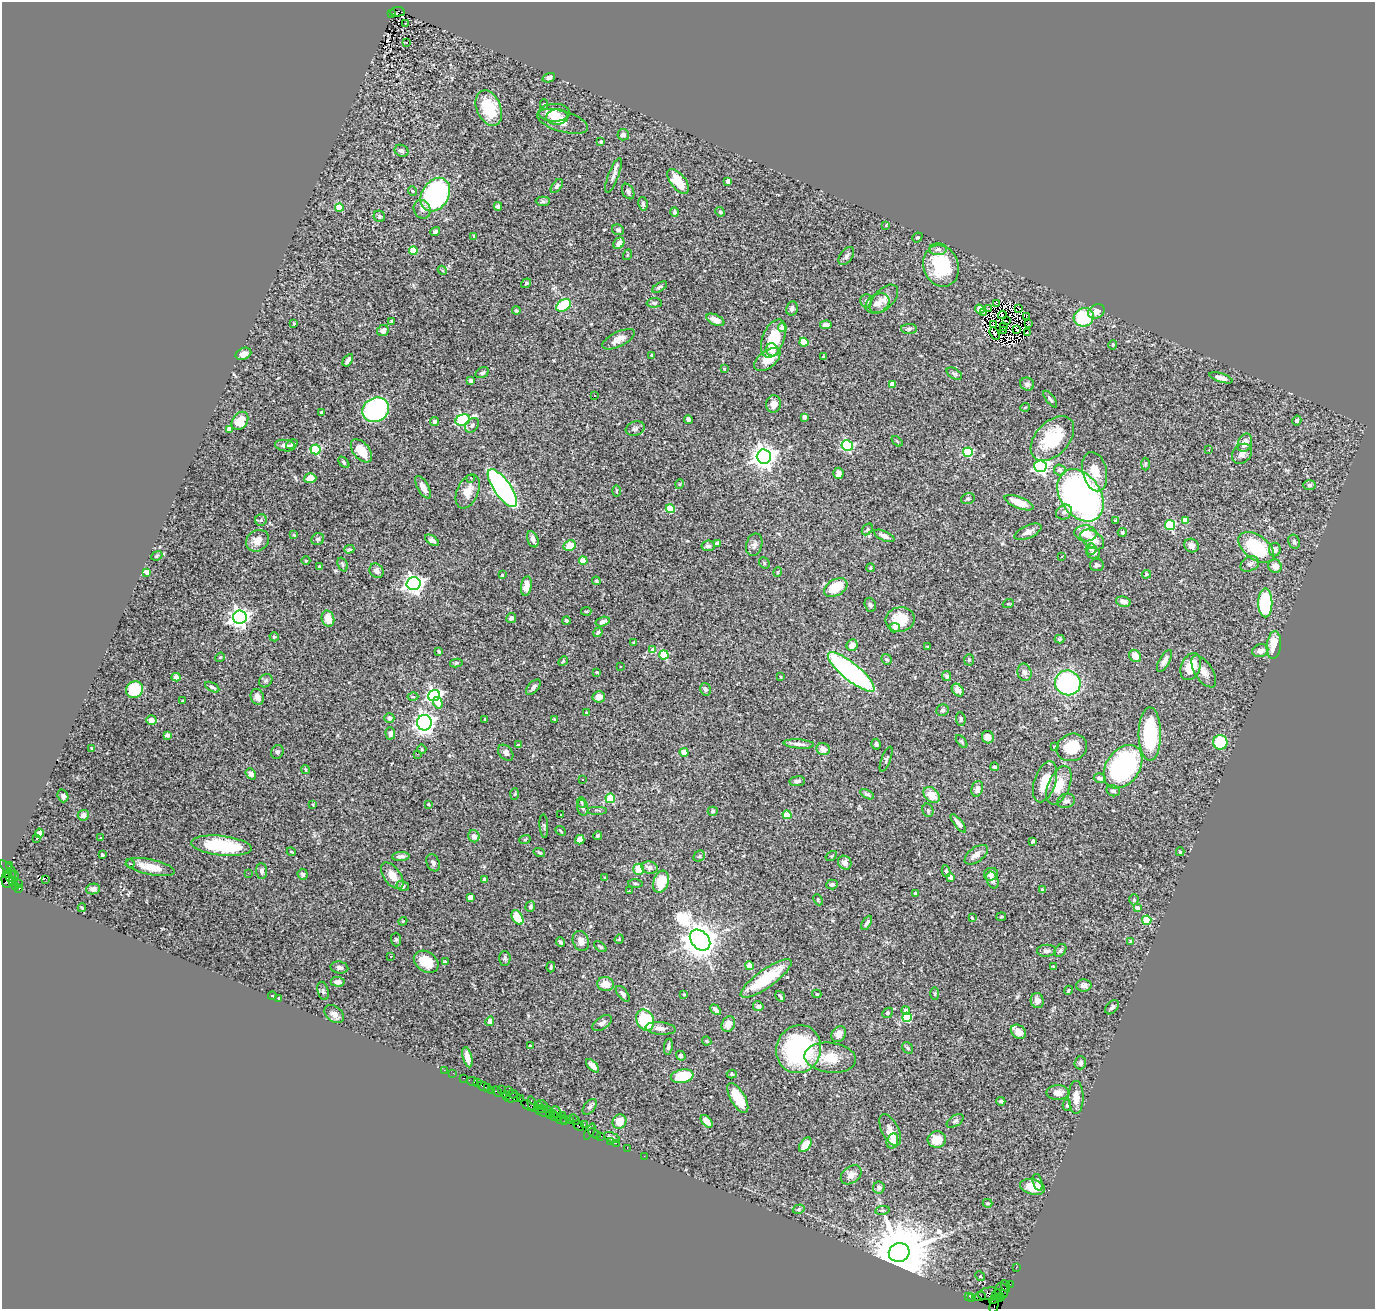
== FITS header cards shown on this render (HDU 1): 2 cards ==
NAXIS1  =                 1373
NAXIS2  =                 1307

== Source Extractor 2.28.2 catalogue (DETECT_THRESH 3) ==
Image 1373 x 1307 px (HDU 1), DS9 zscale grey, 1 PNG px = 1 image px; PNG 1377 x 1311 px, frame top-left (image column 1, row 1307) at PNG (2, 2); each listed source drawn as its Kron ellipse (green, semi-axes under 4 px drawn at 4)
Background 1.98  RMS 0.046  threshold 0.139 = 3 sigma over >= 5 px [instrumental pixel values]
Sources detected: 496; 11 with non-positive FLUX_AUTO (blend fragments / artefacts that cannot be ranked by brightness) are neither listed nor drawn; the other 485 listed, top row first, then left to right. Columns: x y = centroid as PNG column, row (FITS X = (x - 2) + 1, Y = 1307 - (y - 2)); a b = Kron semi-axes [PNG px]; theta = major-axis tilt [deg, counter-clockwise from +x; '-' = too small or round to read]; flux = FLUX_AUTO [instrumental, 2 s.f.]
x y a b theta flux
397 12 7 4 2 720
392 14 3 2 - 190
405 23 3 2 - 11
406 43 3 3 - 47
549 78 6 4 19 7.1
544 104 5 4 - 4.6
489 108 18 12 -67 130
554 113 16 9 0 30
557 117 11 7 2 19
563 121 26 10 -16 37
623 135 6 5 - 9.7
601 142 3 3 - 3.9
401 151 7 5 -24 8.4
614 175 18 5 69 16
678 181 15 7 -52 60
728 181 4 4 - 24
557 186 8 4 52 6.9
412 191 4 3 - 6.3
628 191 8 5 -62 8.4
435 195 18 13 58 630
543 201 7 4 0 6.1
643 204 7 4 -79 5.6
498 206 4 3 - 9.4
339 207 4 4 - 78
422 209 9 8 - 16
674 212 5 4 - 5.8
720 212 5 4 - 5.9
379 216 6 5 - 5.7
886 225 4 3 - 8.5
618 230 6 5 - 9.4
435 231 5 4 - 7.4
474 236 4 3 - 3.2
917 237 5 4 - 4
619 243 6 5 - 17
938 249 9 6 1 11
413 251 4 4 - 90
627 255 5 3 - 2.5
846 256 10 6 54 11
941 266 21 17 -70 180
442 270 5 3 - 3.6
526 283 5 4 - 4.9
660 287 8 4 32 6.3
884 299 17 10 45 26
866 301 7 6 - 9.6
654 303 7 4 2 5.9
877 303 12 9 29 29
996 304 3 2 - 3.8
564 305 8 5 31 160
792 308 7 6 - 9.1
989 308 3 2 - 0.6
1019 308 4 2 - 2.2
980 309 5 4 - 60
516 311 4 3 - 3.5
1096 311 9 6 28 21
984 312 3 2 - 7.9
1002 315 4 2 - 0.41
1026 317 3 2 - 7.2
1084 317 10 9 - 190
715 320 9 5 -26 22
392 321 3 3 - 7.6
1006 321 3 2 - 3.5
1028 323 4 2 - 1.5
294 324 3 3 - 3.2
826 325 6 3 6 12
993 325 3 2 - 2.2
1004 326 3 2 - 1.8
782 327 4 4 - 37
909 329 8 5 1 6.7
1003 330 3 2 - 2.4
1017 330 4 2 - 2.6
383 331 6 5 - 16
1027 333 3 2 - 1.9
995 334 6 3 -60 0.43
618 339 18 7 26 25
773 339 20 10 69 110
804 342 4 4 - 100
1113 345 5 4 - 3.1
772 350 7 6 - 12
243 354 8 5 25 15
652 355 3 3 - 3.5
823 357 3 2 - 1.8
767 359 15 8 37 61
348 360 7 3 57 12
724 369 4 3 - 3.5
482 373 7 5 30 7.8
954 374 8 5 -31 7.3
1221 378 12 4 -17 17
470 381 4 3 - 8.8
892 384 4 4 - 25
1027 384 7 6 - 13
595 395 3 2 - 5.5
1050 399 10 4 -52 6.9
774 404 9 7 83 21
1025 407 5 3 - 2.6
376 410 14 11 33 510
321 412 3 3 - 3.8
804 417 4 4 - 8.9
688 419 4 4 - 8.5
463 420 7 5 20 450
1297 420 5 4 - 6.1
240 421 10 7 54 40
434 422 4 4 - 6.2
472 425 8 6 50 9.9
229 429 4 4 - 28
635 429 10 7 20 9
1052 438 26 16 47 150
897 441 6 3 -38 3
1245 443 9 6 67 26
292 444 6 3 32 5.5
285 446 10 5 -8 17
847 446 6 5 - 320
315 449 5 5 - 250
1209 450 3 2 - 6.2
361 451 13 8 -50 60
968 452 5 4 - 160
1242 454 11 8 46 15
764 457 7 7 - 2800
344 462 7 4 -47 5.1
1145 464 6 4 88 5
1040 466 6 6 - 680
1060 470 6 5 - 15
1095 472 20 12 -76 51
838 473 5 5 - 12
310 478 6 5 - 38
471 478 3 2 - 2.8
680 484 5 3 - 2.6
1310 485 6 5 - 7
423 487 13 5 -60 24
502 488 22 8 -54 1000
468 491 18 10 67 41
616 491 6 4 89 3.1
1080 495 28 20 -56 1500
968 499 7 5 21 6.9
1019 503 15 5 -22 52
670 509 4 4 - 110
1064 512 8 7 - 11
261 520 6 5 - 6
1116 520 4 4 - 5.6
1185 520 4 4 - 43
1170 525 5 5 - 210
867 529 6 4 50 5.4
1028 532 14 6 23 18
1122 532 4 4 - 7.3
1086 533 11 8 -6 44
294 535 4 4 - 3.7
884 536 11 4 -24 17
318 539 6 6 - 8.2
533 539 8 5 -68 17
1092 539 13 8 -33 33
432 540 8 4 -34 9.5
257 541 12 10 33 33
1294 542 7 5 -67 8.7
717 543 4 3 - 11
754 545 11 8 76 14
570 546 6 5 - 43
708 546 6 5 - 9
1191 546 7 6 - 12
1256 547 20 12 -36 210
349 549 5 3 - 5.1
1091 549 5 5 - 8.6
1275 550 7 6 - 13
1093 553 7 6 - 8.7
157 556 6 4 22 3.9
1062 556 2 2 - 2.7
306 561 4 3 - 2.5
583 561 4 4 - 72
764 563 6 5 - 4.7
342 564 7 4 -70 5.2
1250 564 10 7 28 11
1097 565 7 6 - 8.6
1275 566 7 6 - 22
320 567 3 3 - 4.4
870 568 4 3 - 3.4
376 571 8 6 -53 12
147 572 4 4 - 35
778 572 5 3 - 3
1146 574 5 4 - 3.9
502 575 3 3 - 4.7
596 581 4 3 - 3.5
413 583 7 6 - 1500
526 586 10 5 81 26
836 587 13 8 31 99
1123 602 7 5 -15 16
1265 603 14 7 90 260
1008 604 5 3 - 2.8
870 605 7 5 -72 7.5
586 611 5 2 - 3.3
240 617 7 6 - 1800
511 618 5 4 - 12
328 619 8 6 -75 41
900 619 15 12 10 76
566 621 4 3 - 7.1
603 622 7 4 16 10
895 628 5 4 - 11
598 632 5 4 - 4.1
274 637 4 4 - 3.8
1060 639 5 4 - 4.3
634 642 4 4 - 3.1
852 645 6 5 - 22
1274 645 14 7 84 58
927 647 4 3 - 3.8
653 650 4 4 - 41
439 651 4 3 - 5.7
1260 651 8 6 17 21
664 655 4 4 - 150
1135 656 7 5 -48 34
220 657 5 4 - 3.8
886 659 5 5 - 5.5
969 660 6 5 - 4.3
563 661 5 4 - 3.9
1164 661 12 5 60 17
456 663 6 4 12 5
620 666 3 3 - 5.6
1191 667 14 9 66 82
1204 671 18 8 -57 25
597 672 3 3 - 6.1
851 672 29 8 -39 830
1024 672 9 7 -77 12
780 676 4 2 - 2.3
947 676 5 4 - 6.1
176 677 4 4 - 14
266 681 7 6 - 6.8
1068 683 13 12 - 440
212 687 8 3 -29 8.2
533 687 9 5 48 9.4
705 689 6 5 - 9
134 690 9 8 - 110
958 690 7 5 -51 24
434 696 6 5 - 670
257 697 8 6 -69 17
413 697 5 3 - 3.2
599 697 6 5 - 22
182 701 3 2 - 3.7
438 703 6 5 - 32
942 710 6 5 - 8
586 712 4 3 - 2.4
389 718 5 5 - 12
485 719 3 2 - 2.8
554 719 3 2 - 2.5
961 719 7 5 -83 5.6
151 720 5 4 - 24
424 723 8 7 - 1500
390 733 6 5 - 11
1150 734 26 11 -90 250
167 735 4 4 - 8.7
988 737 6 6 - 27
962 741 7 4 -50 4.4
1220 742 7 7 - 120
799 744 15 4 -4 15
876 744 5 4 - 6.8
519 745 3 3 - 5.8
1054 747 3 2 - 2.7
1072 747 16 13 24 79
92 748 3 2 - 2.8
422 749 5 4 - 3.9
823 749 7 6 - 20
277 752 7 6 - 6.7
684 752 4 4 - 66
506 753 9 6 -50 9.9
417 754 3 2 - 5.9
886 759 13 4 69 7.4
995 767 4 3 - 6
1123 767 24 16 55 600
305 770 4 3 - 3.3
251 774 6 4 -53 16
1100 778 6 4 -14 10
582 780 3 2 - 4.9
797 781 8 5 6 7.9
1045 782 21 10 72 69
1059 785 20 10 67 54
977 789 8 5 72 16
1113 791 7 5 -16 7.7
515 794 6 4 87 4
867 794 7 4 -28 7.2
932 795 9 6 -42 44
63 796 6 5 - 9.1
610 798 5 4 - 160
1066 801 9 7 17 12
582 802 5 3 - 2.7
428 804 3 3 - 5.1
313 805 3 2 - 2
583 808 8 5 -73 8.9
597 810 10 2 0 3.3
928 810 7 5 -72 6.1
713 811 5 4 - 4
83 815 5 5 - 16
560 815 2 2 - 1.8
787 815 4 4 - 51
958 823 11 4 -51 14
544 826 12 4 -86 6.3
561 831 6 2 -42 3.2
39 833 4 4 - 15
474 836 6 5 - 16
597 836 4 4 - 4.9
37 838 3 3 - 7.3
100 838 3 3 - 10
525 839 6 3 20 3.7
580 840 5 5 - 21
1033 841 4 3 - 4.9
221 846 30 9 -6 190
291 852 4 3 - 3.3
1180 852 4 4 - 3.9
539 853 6 3 -19 3.7
102 855 3 3 - 6.6
976 855 13 7 36 23
401 856 9 4 3 11
699 856 6 5 - 4.1
831 856 6 4 32 3.3
433 863 9 6 -67 11
845 863 7 6 - 16
130 864 4 3 - 7.7
10 866 3 3 - 110
150 867 25 7 -12 55
650 868 8 6 -14 15
9 869 12 4 -42 340
639 869 5 5 - 74
262 871 8 5 -86 10
946 871 6 4 -79 4.6
248 873 3 2 - 4.6
7 874 3 3 - 230
303 874 5 5 - 8.2
991 874 7 6 - 11
11 876 6 5 - 690
392 876 15 8 -53 35
950 877 4 4 - 40
605 878 4 2 - 2.6
7 879 9 5 89 560
46 879 4 2 - 3
485 879 4 3 - 17
992 880 9 5 -67 17
12 881 4 3 - 630
661 882 11 7 70 69
18 883 2 2 - 32
635 883 7 3 -1 4.4
832 884 6 5 - 5.7
403 886 6 5 - 5.9
16 887 4 3 - 74
19 889 3 2 - 480
93 889 7 5 11 12
1042 890 4 3 - 4.8
629 891 3 2 - 16
915 893 3 3 - 8.3
470 897 4 4 - 24
818 900 6 3 -66 2.9
1134 900 5 4 - 4.4
530 907 5 5 - 6.5
1137 907 4 3 - 15
82 908 4 4 - 2.9
517 917 8 5 -60 66
1001 917 5 4 - 3.3
972 918 4 3 - 3.2
1147 920 4 4 - 110
403 921 4 3 - 2.3
867 923 8 4 59 8.6
396 939 7 5 -88 5.2
619 939 5 4 - 3.6
700 940 12 8 -46 7100
581 941 10 8 -71 21
560 942 5 3 - 6.9
1130 942 3 2 - 2.7
600 947 7 3 -38 3.7
1060 950 7 5 51 6.1
1046 951 9 6 4 9.4
390 956 3 3 - 14
505 958 7 5 -87 6.6
426 962 13 10 -34 60
445 962 4 3 - 7
749 966 4 4 - 65
1053 966 3 2 - 2.2
339 967 9 6 -9 11
551 967 5 3 - 4.3
766 978 30 9 35 150
338 982 7 5 -5 12
605 984 8 7 - 37
1084 985 7 6 - 11
1068 990 5 4 - 4.1
323 991 9 5 -75 7.5
623 994 9 4 -51 9.8
817 994 5 3 - 4.1
935 994 6 3 -90 3.8
684 995 4 2 - 2.6
272 996 4 3 - 2.4
780 996 6 3 -56 5.6
279 998 4 3 - 3.5
1037 1001 7 6 - 18
758 1006 5 5 - 11
1112 1007 8 5 46 8.3
716 1010 6 3 -47 9
906 1011 4 4 - 24
888 1013 6 4 41 4.9
334 1014 11 7 -39 17
907 1017 5 4 - 140
645 1020 11 8 -62 180
490 1021 5 4 - 18
602 1023 11 6 35 15
728 1024 8 6 59 28
660 1028 15 6 -5 17
1018 1032 8 6 -37 21
839 1034 8 7 - 22
707 1041 5 3 - 3.9
530 1046 3 3 - 6
668 1047 8 4 82 7.9
908 1048 6 5 - 6.5
799 1049 24 22 67 430
681 1056 5 4 - 4.3
467 1057 10 4 -76 23
830 1058 26 15 -7 74
1080 1063 6 6 - 9.5
593 1066 8 4 -47 18
444 1070 2 2 - 20
453 1073 2 2 - 25
732 1074 5 4 - 4.3
682 1076 11 6 10 140
463 1078 3 2 - 100
473 1082 6 3 -21 250
478 1082 2 2 - 32
483 1086 6 2 -27 170
488 1087 3 3 - 180
491 1090 3 2 - 110
501 1090 2 2 - 110
509 1090 3 2 - 320
497 1092 6 4 -47 290
1058 1092 11 7 0 19
513 1094 5 2 - 34
506 1095 4 2 - 120
1076 1097 16 7 -89 32
513 1098 8 4 11 240
738 1098 16 7 -59 84
520 1099 2 2 - 130
1001 1101 4 3 - 5.9
532 1104 8 3 -75 300
528 1105 7 3 -31 440
542 1105 5 3 - 470
1067 1105 5 4 - 5.5
538 1106 4 2 - 170
590 1107 9 5 51 7.3
542 1108 3 3 - 330
547 1109 2 2 - 130
543 1112 9 2 -20 600
557 1113 8 4 -65 610
550 1114 4 3 - 240
554 1116 5 3 - 240
563 1116 3 2 - 280
570 1119 3 2 - 81
561 1120 6 3 -5 160
575 1120 5 2 - 210
565 1121 2 2 - 39
707 1121 7 4 -49 24
955 1121 9 5 33 7.8
619 1122 7 7 - 41
584 1125 4 3 - 140
579 1126 6 4 -40 210
890 1130 17 8 -63 24
590 1132 9 3 61 220
594 1134 6 3 -33 270
600 1137 3 2 - 120
612 1138 8 4 -24 7.3
937 1140 9 8 - 47
610 1141 2 2 - 51
892 1141 8 5 76 37
616 1143 2 2 - 67
805 1145 8 5 55 54
627 1148 2 2 - 38
644 1156 2 2 - 55
851 1175 11 8 37 23
1038 1182 9 4 -73 13
1033 1187 13 7 -14 52
879 1188 6 6 - 8.7
988 1203 5 4 - 4.3
799 1209 6 4 17 5.4
882 1210 7 4 8 4.3
899 1253 10 9 - 32000
1016 1267 2 2 - 40
980 1276 5 4 - 4
1010 1284 2 2 - 24
1006 1286 6 3 -65 290
1002 1291 8 6 -76 450
989 1294 11 6 6 1000
997 1294 5 3 - 370
969 1296 3 3 - 70
980 1296 6 2 18 130
1000 1297 4 3 - 140
972 1298 3 3 - 38
995 1299 6 4 27 440
994 1306 7 3 77 73
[11 non-positive-flux detections neither listed nor drawn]